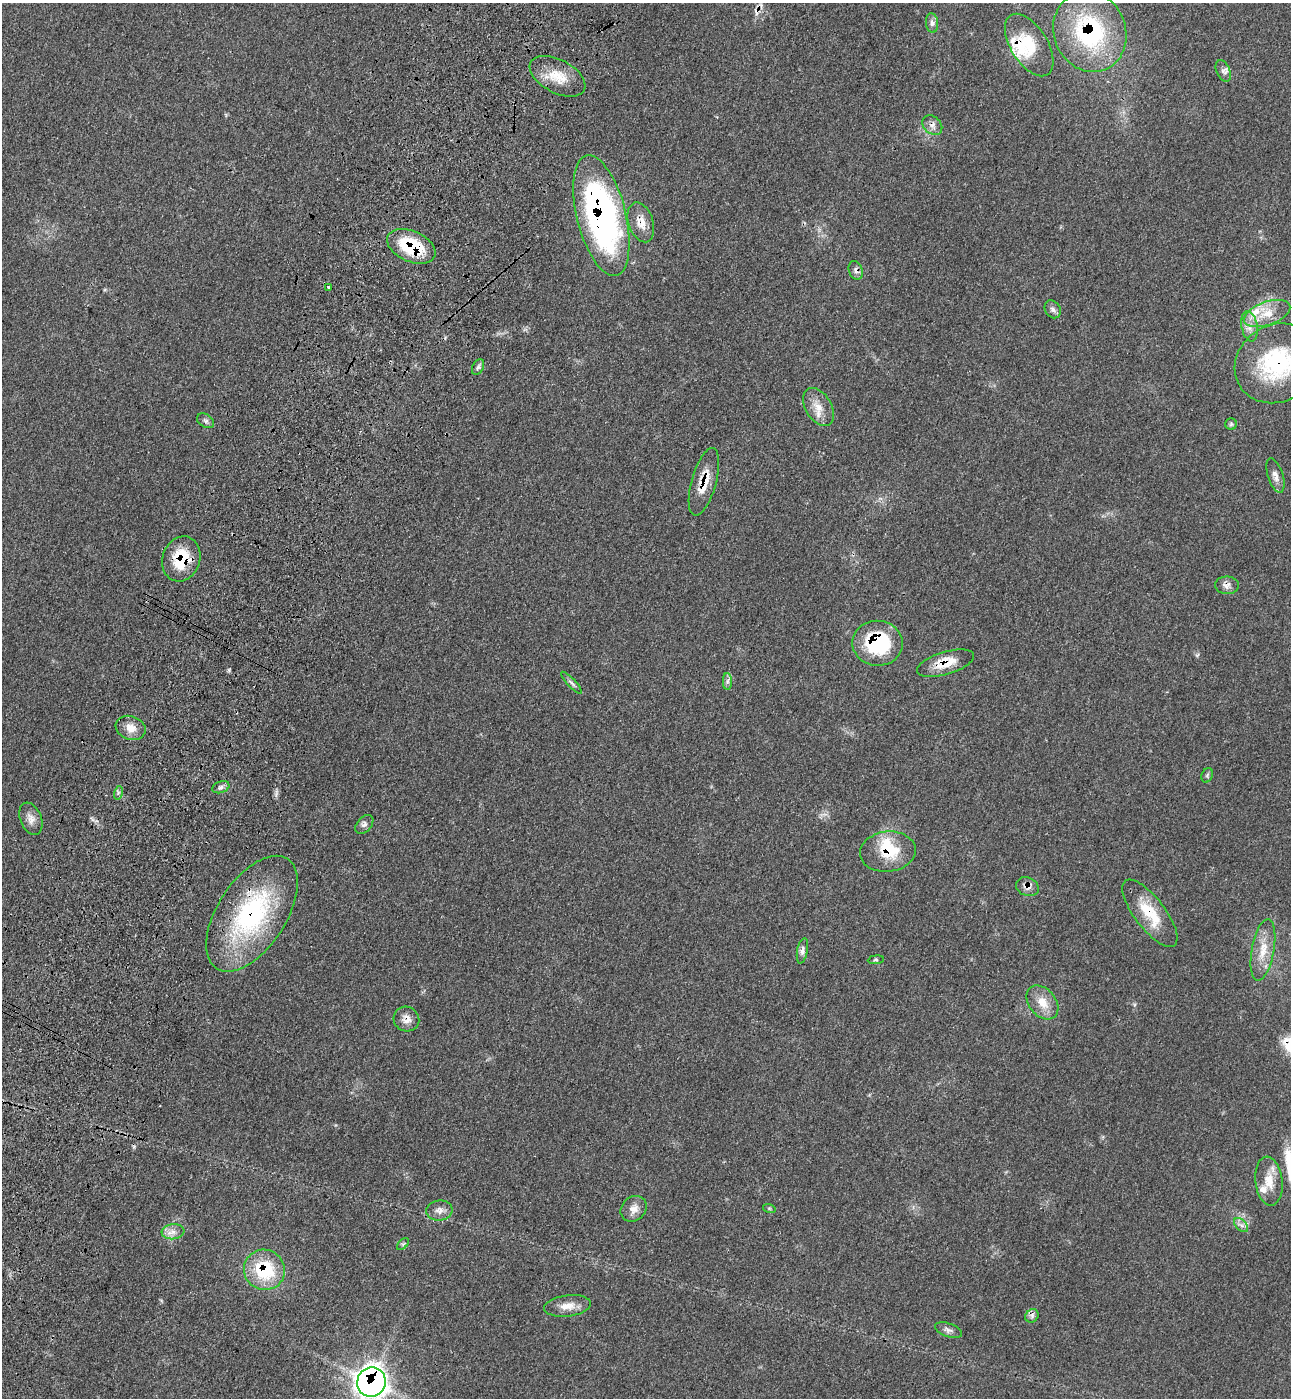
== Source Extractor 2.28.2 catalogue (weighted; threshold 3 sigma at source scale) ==
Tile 7 of 4 x 4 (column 3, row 2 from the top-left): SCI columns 2956-4244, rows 2852-4247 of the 5774 x 5700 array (HDU 1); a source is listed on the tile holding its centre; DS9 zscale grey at full resolution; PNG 1293 x 1400 px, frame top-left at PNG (2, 3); each listed source drawn as its Kron ellipse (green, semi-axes under 4 px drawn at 4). Shown black and unused: <1% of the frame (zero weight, under 3 of 4 exposures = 6% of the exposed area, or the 3 px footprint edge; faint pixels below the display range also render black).
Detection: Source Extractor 2.28.2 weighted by HDU 2 'WHT'; one run over the whole footprint, this tile lists its part. Background 0.0713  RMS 0.0055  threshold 0.0245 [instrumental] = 3 sigma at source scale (4.5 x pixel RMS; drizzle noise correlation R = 1.50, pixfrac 1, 0.05/0.05 arcsec/px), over >= 5 px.
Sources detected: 60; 2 cosmic-ray / hot-pixel residue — neither listed nor drawn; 4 inside a brighter listed object's ellipse — not listed separately; the other 54 listed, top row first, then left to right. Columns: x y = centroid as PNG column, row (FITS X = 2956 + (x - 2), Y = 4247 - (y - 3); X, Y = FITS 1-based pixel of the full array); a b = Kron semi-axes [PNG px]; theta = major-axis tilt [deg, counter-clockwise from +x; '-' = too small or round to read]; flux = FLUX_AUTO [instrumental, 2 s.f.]
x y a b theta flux
932 23 10 6 -83 2.4
1090 32 41 36 -67 70
1029 45 35 18 -58 19
1223 71 11 6 -67 2.1
557 76 30 16 -28 13
932 125 11 8 -43 3
601 216 62 24 -76 180
641 222 20 12 -72 7.5
411 246 25 15 -24 30
856 270 9 7 -71 2.2
329 287 3 3 - 2.5
1053 309 9 7 -59 2.1
1267 314 24 11 19 11
1249 326 15 8 -80 4.7
1277 363 44 38 32 62
478 367 8 5 62 1.3
818 407 21 13 -58 7.5
206 421 9 6 -31 1.6
1231 424 6 5 - 0.94
1275 476 18 7 -72 3.5
704 482 35 12 74 13
181 559 23 19 70 22
1227 585 12 9 -2 2.9
877 643 25 22 -4 43
945 663 29 11 16 11
727 681 8 4 -89 1.5
571 683 14 4 -47 1.6
131 728 15 11 -21 5.9
1207 775 7 5 69 1
221 787 9 5 18 1.8
118 793 7 4 73 1.2
31 819 17 10 -68 4.1
364 824 11 7 49 2
888 852 28 20 6 20
1027 887 12 9 -22 3.5
1150 913 41 15 -53 19
252 914 65 34 57 86
1263 950 31 11 80 11
802 951 13 5 79 2.2
876 960 8 4 8 0.84
1042 1002 19 13 -51 8.6
406 1019 13 12 - 4.2
1269 1181 24 13 -84 9.8
769 1208 6 4 -18 0.73
634 1209 14 12 42 4.6
439 1210 13 10 6 3.7
1241 1225 8 5 -44 1.9
173 1232 11 7 6 3.6
403 1244 7 4 45 0.98
264 1270 21 20 - 33
567 1306 23 10 7 6.7
1032 1316 7 6 - 1.8
948 1330 14 6 -19 2.3
371 1382 15 14 - 420
Overlapping masked pixels (flux is a lower limit): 20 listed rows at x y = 1090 32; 1029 45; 932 125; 601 216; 641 222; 411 246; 856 270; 1277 363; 704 482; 181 559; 1227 585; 877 643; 945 663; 888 852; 1027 887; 1150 913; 252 914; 406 1019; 264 1270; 371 1382
Isophote crosses this tile's border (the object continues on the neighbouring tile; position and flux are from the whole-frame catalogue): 2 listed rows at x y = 1277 363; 371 1382
Unlisted compact peaks at least as high as the median listed source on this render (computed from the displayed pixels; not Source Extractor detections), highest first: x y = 229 670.